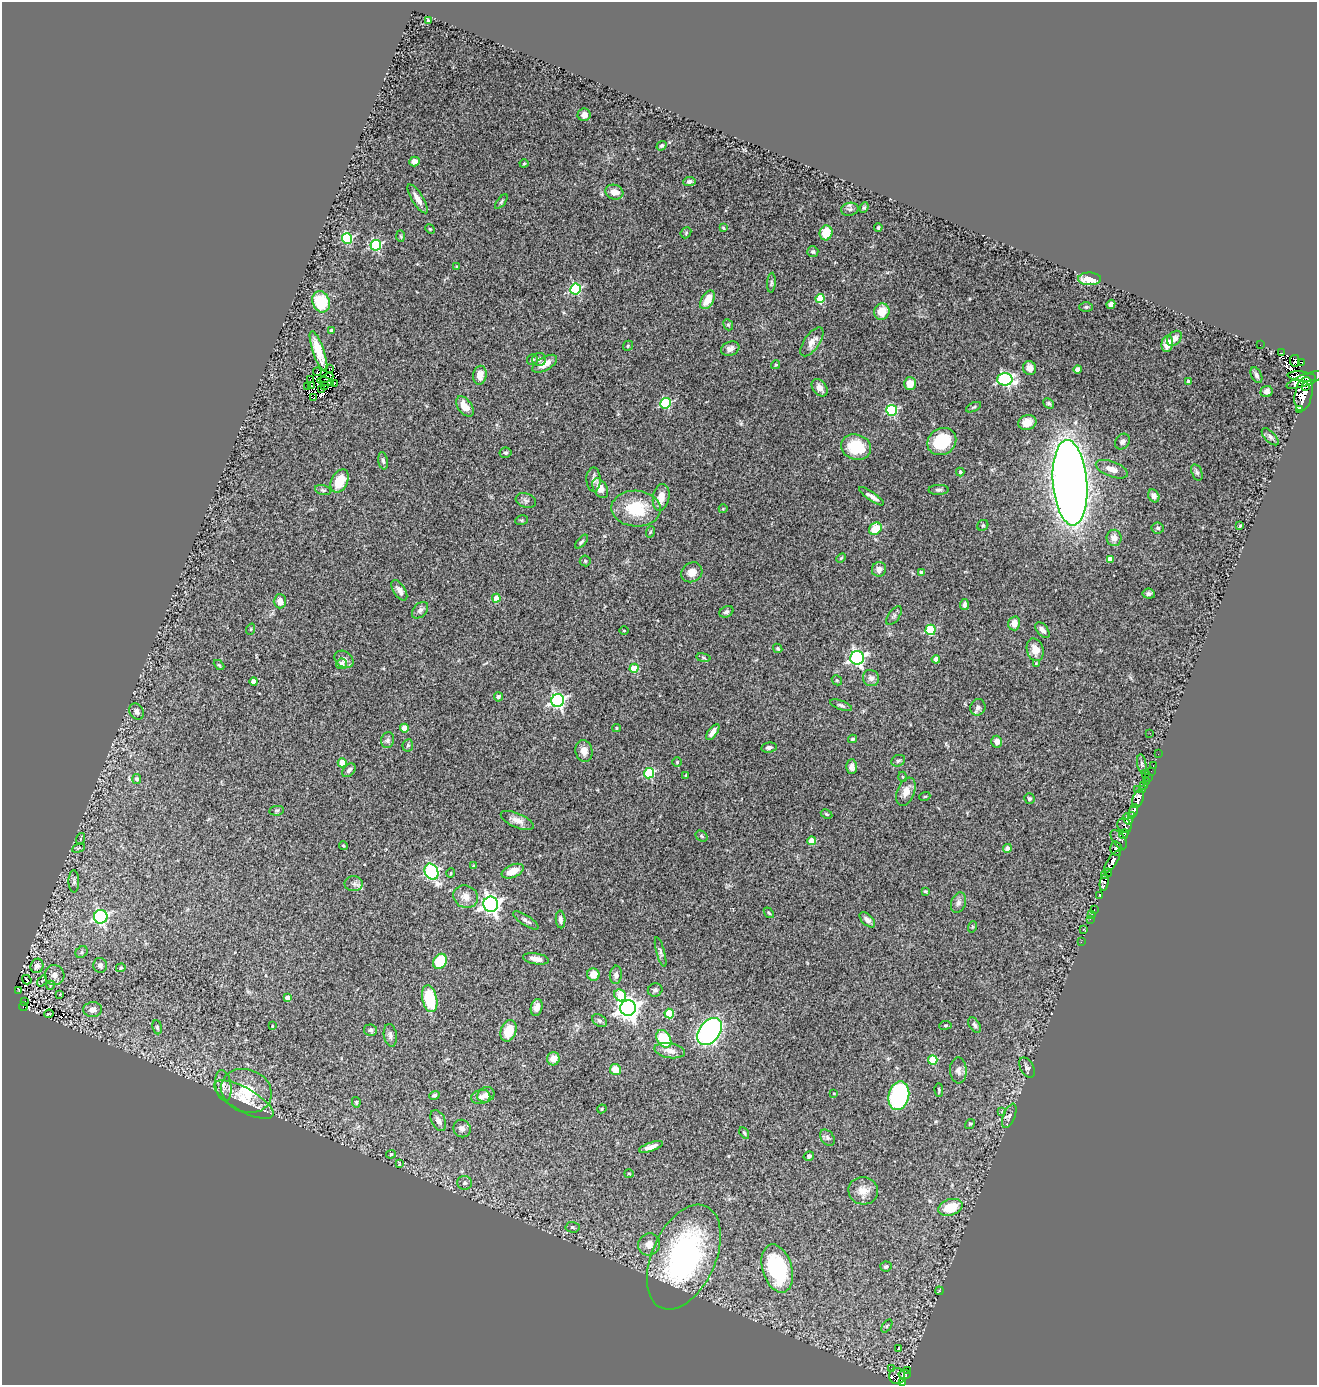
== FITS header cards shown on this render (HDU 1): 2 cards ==
NAXIS1  =                 1315
NAXIS2  =                 1383

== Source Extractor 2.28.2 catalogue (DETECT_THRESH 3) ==
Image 1315 x 1383 px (HDU 1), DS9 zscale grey, 1 PNG px = 1 image px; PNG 1319 x 1387 px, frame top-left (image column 1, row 1383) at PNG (2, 2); each listed source drawn as its Kron ellipse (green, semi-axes under 4 px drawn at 4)
Background 0.789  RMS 0.094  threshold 0.283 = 3 sigma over >= 5 px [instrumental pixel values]
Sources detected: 309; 11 with non-positive FLUX_AUTO (blend fragments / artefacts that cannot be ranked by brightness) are neither listed nor drawn; the other 298 listed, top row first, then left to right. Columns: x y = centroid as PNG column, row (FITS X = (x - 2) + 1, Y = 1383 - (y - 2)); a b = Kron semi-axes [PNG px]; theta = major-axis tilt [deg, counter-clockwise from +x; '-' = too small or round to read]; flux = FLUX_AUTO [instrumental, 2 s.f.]
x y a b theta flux
428 21 4 2 - 7.6
584 115 6 6 - 28
661 146 5 4 - 9.1
414 161 5 4 - 38
524 163 4 4 - 6.6
689 181 6 4 7 17
614 192 9 7 -18 58
417 199 16 5 -59 45
501 202 8 3 50 9.8
864 207 5 4 - 8.4
850 209 9 6 11 18
723 228 4 3 - 6.1
878 228 4 3 - 7.6
430 229 5 4 - 6.8
686 233 6 5 - 8.9
826 233 7 6 - 120
401 236 6 4 -88 6.7
347 239 5 5 - 530
376 245 5 5 - 640
813 252 5 5 - 13
457 267 3 3 - 11
1090 279 11 6 0 100
771 283 10 4 86 11
576 289 5 5 - 550
820 298 4 4 - 230
707 300 10 6 59 97
321 302 11 8 -70 320
1111 304 4 4 - 21
1086 307 6 4 0 10
882 312 8 7 - 95
728 325 6 4 -67 8.1
331 331 4 4 - 18
1174 338 8 6 49 34
812 342 17 7 55 54
1167 344 8 5 79 52
1260 345 2 2 - 7.6
628 346 5 4 - 7.5
730 349 9 7 21 29
319 351 21 5 -71 110
1282 353 3 2 - 500
539 359 7 6 - 17
532 360 5 5 - 14
1295 361 6 5 - 10
1302 362 4 2 - 0.042
545 364 14 6 30 61
776 365 4 4 - 6.1
330 368 4 2 - 16
1030 368 7 6 - 39
1078 369 4 4 - 54
317 372 4 3 - 22
480 375 9 6 80 63
1256 375 8 5 -64 14
1302 377 14 5 -6 1300
327 378 7 2 27 1.7
311 379 4 2 - 2.8
1005 379 7 6 - 1000
1306 380 20 5 21 1600
1188 381 4 3 - 17
326 382 8 3 -11 3.8
334 383 3 3 - 5.3
910 384 6 6 - 84
325 385 2 2 - 5.9
307 386 3 2 - 15
311 386 3 2 - 5.3
1305 387 3 2 - 5700
820 388 10 6 -53 37
321 390 2 2 - 3.2
1267 392 6 5 - 21
1304 394 17 8 79 2700
313 397 3 2 - 9.5
665 403 5 5 - 510
1049 403 6 4 -43 12
465 407 11 7 -53 83
974 407 8 4 27 8.7
1299 409 3 3 - 96
892 410 5 5 - 620
1027 422 9 7 17 71
1270 437 11 5 -45 19
942 441 15 13 31 260
1122 442 8 6 50 18
856 447 15 12 -16 230
506 453 6 5 - 12
383 461 8 4 -81 15
1112 469 17 7 -21 54
960 472 4 4 - 10
1197 472 8 5 -72 16
594 479 12 7 -88 29
340 481 12 8 63 150
1070 483 43 17 -85 9100
600 488 11 7 -60 58
323 490 8 5 -15 12
939 490 10 5 1 16
871 496 15 4 -34 31
1154 496 7 5 -59 28
661 497 13 8 79 69
526 500 10 7 -19 18
636 509 25 18 -3 280
723 509 4 3 - 4.8
522 520 6 4 10 8.9
983 525 6 5 - 11
1240 526 4 3 - 6
1158 528 6 5 - 13
875 529 7 5 42 130
650 532 6 3 71 6.6
1114 538 8 7 - 47
581 542 8 3 49 11
841 558 5 3 - 6
1110 559 4 4 - 44
585 561 5 5 - 7.7
879 569 7 7 - 38
692 572 11 9 33 48
921 573 4 3 - 22
399 590 11 6 -58 34
1149 594 6 5 - 15
496 598 4 4 - 93
280 601 7 6 - 51
964 605 5 4 - 18
420 610 10 6 47 21
726 612 7 5 25 16
894 616 11 5 54 14
1014 623 7 6 - 52
251 629 6 3 72 6.7
930 630 5 5 - 340
1042 630 9 5 -50 25
624 631 4 3 - 5.1
778 648 5 4 - 7.5
1035 650 11 8 -73 68
703 658 7 3 -9 9.5
857 658 7 6 - 1500
344 659 10 7 -36 31
936 659 4 4 - 55
1036 663 3 3 - 5.8
342 664 5 5 - 37
219 665 6 3 -44 7.5
634 668 4 4 - 190
871 678 8 8 - 30
837 680 5 4 - 8.9
254 682 4 4 - 59
498 697 4 4 - 17
558 700 6 6 - 1500
841 705 11 4 -21 16
978 707 8 7 - 22
137 711 8 6 -61 24
404 728 4 4 - 72
616 728 4 4 - 7.1
713 732 9 4 52 38
1150 733 2 2 - 3
853 739 4 4 - 10
388 740 8 6 78 21
997 742 6 5 - 44
408 745 6 5 - 10
769 747 8 5 8 16
584 751 11 8 -78 51
1158 754 2 2 - 5.9
898 761 7 5 25 15
677 762 5 4 - 8.2
342 763 4 4 - 150
1142 764 9 4 -79 14
1153 766 3 2 - 15
852 767 7 5 88 32
349 770 8 5 49 21
1151 771 2 2 - 7.1
649 773 5 5 - 430
1145 774 2 2 - 46
686 775 3 3 - 5.3
903 777 5 3 - 5.2
1148 778 3 2 - 22
137 779 5 4 - 21
1146 781 3 3 - 13
1144 786 3 3 - 18
1142 789 3 3 - 19
1138 790 3 2 - 13
906 792 15 8 68 60
925 796 5 3 - 6.1
1029 798 5 5 - 9.6
1138 799 9 5 70 720
277 811 7 4 7 10
1134 811 6 3 70 600
826 814 6 4 -28 8.2
1132 815 4 3 - 390
1128 819 6 3 -60 95
517 820 17 7 -23 49
1124 825 8 6 -50 210
1124 834 5 4 - 270
701 836 6 5 - 9.3
80 839 6 4 72 6.3
1119 840 11 6 -54 170
812 841 4 4 - 120
343 846 4 4 - 7.6
79 848 7 4 27 9.6
1007 848 4 4 - 41
1116 849 7 5 88 340
1112 862 13 5 57 1400
474 866 3 3 - 7.7
513 871 12 6 23 83
431 872 8 6 -64 810
451 873 5 3 - 5.4
1106 873 6 2 36 140
74 881 11 5 -88 18
1104 883 8 4 80 340
354 884 9 7 1 26
925 891 3 2 - 6.8
1100 895 3 2 - 15
466 897 12 11 - 62
958 903 10 7 72 25
491 904 7 7 - 3000
1094 910 3 2 - 10
769 913 6 3 -49 8.1
1092 914 3 2 - 5.7
101 917 7 7 - 950
561 919 9 5 -87 24
1090 919 3 2 - 7.3
526 920 15 5 -33 21
867 920 9 5 -45 25
972 927 6 3 72 7.2
1084 929 4 2 - 6.6
1081 942 2 2 - 24
81 952 7 5 40 13
661 952 15 4 -75 18
536 959 13 5 -9 40
440 961 8 6 59 230
100 965 7 7 - 20
37 966 7 6 - 29
121 968 5 4 - 7.3
593 974 6 6 - 81
54 975 10 10 - 37
616 975 9 6 83 24
27 980 5 2 - 5.7
42 981 6 4 54 8.8
51 985 4 3 - 5.1
19 990 3 3 - 21
655 990 7 6 - 16
59 995 3 3 - 30
620 995 6 5 - 220
288 998 4 4 - 50
430 999 13 7 -77 280
25 1001 4 2 - 5.9
23 1007 4 3 - 41
537 1007 8 6 75 38
628 1008 8 7 - 4500
93 1010 9 7 3 48
669 1013 5 4 - 270
49 1014 4 2 - 8.7
599 1021 8 5 -36 15
945 1025 6 3 8 6.8
975 1025 8 5 -56 17
272 1026 3 2 - 5.6
157 1027 7 5 -81 13
370 1030 6 6 - 13
509 1031 11 7 68 140
710 1031 15 10 53 1600
390 1035 11 6 -81 23
664 1039 9 6 -58 250
670 1051 15 7 -10 51
553 1059 6 6 - 65
933 1060 5 4 - 240
1027 1068 11 6 -61 18
615 1070 5 5 - 93
958 1070 13 8 -88 33
223 1086 15 8 -81 47
939 1090 7 4 -88 9.1
246 1091 26 21 -22 240
834 1093 3 2 - 5.6
434 1095 5 4 - 15
486 1095 9 7 31 39
899 1096 14 10 77 730
481 1097 9 7 10 29
244 1100 33 12 -29 140
356 1102 5 4 - 7.7
602 1109 5 4 - 6.9
1002 1111 4 3 - 5.2
1009 1116 13 6 68 22
438 1120 11 6 -63 37
970 1124 5 4 - 8.2
462 1128 9 8 - 27
744 1133 6 3 -58 9
827 1138 9 6 -51 17
651 1147 12 4 19 41
391 1154 5 4 - 11
809 1156 5 4 - 12
399 1164 4 2 - 6.6
629 1173 5 3 - 6
465 1183 7 7 - 17
863 1191 15 13 -13 70
950 1207 12 8 18 160
573 1227 7 5 -3 12
649 1244 11 10 - 51
684 1257 56 32 66 1500
886 1266 5 5 - 12
777 1269 25 14 -74 590
939 1291 4 3 - 5.4
887 1326 7 4 53 9.2
899 1348 3 3 - 15
891 1368 2 2 - 23
908 1370 4 2 - 49
905 1374 6 4 -9 150
897 1376 8 8 - 200
902 1383 4 3 - 130
At the frame edge (FLAGS 8, measured only in part): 1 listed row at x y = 902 1383
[11 non-positive-flux detections neither listed nor drawn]